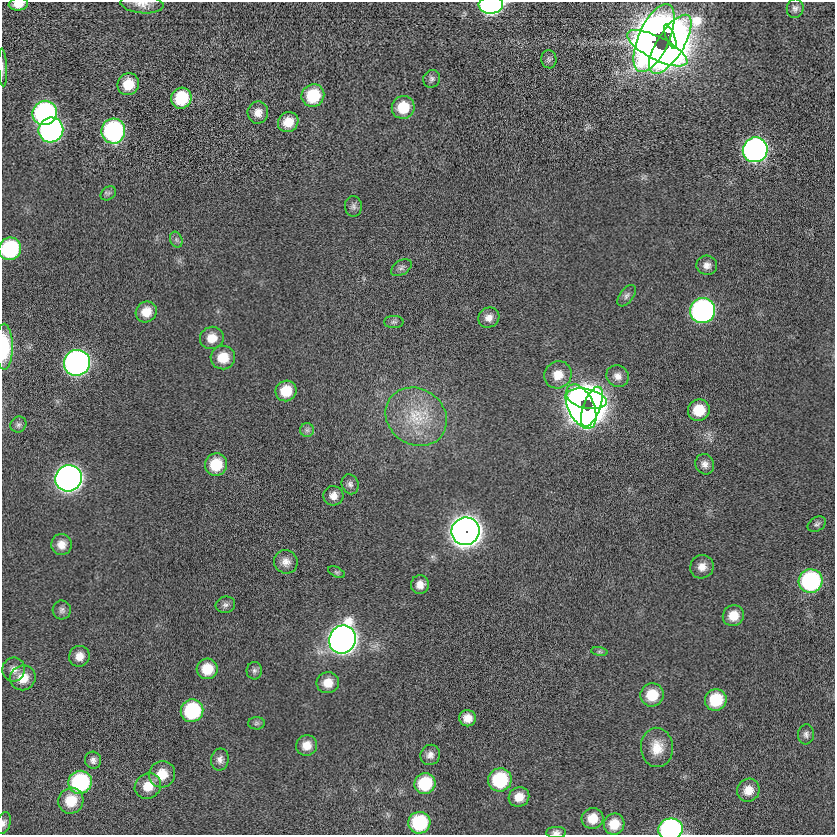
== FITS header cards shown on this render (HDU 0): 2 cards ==
NAXIS1  =                  833
NAXIS2  =                  833

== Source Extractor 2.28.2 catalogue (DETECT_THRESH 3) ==
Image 833 x 833 px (HDU 0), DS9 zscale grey, 1 PNG px = 1 image px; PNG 837 x 837 px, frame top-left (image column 1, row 833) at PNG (2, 2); each listed source drawn as its Kron ellipse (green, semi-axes under 4 px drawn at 4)
Background -0.0873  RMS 4.9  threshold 14.6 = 3 sigma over >= 5 px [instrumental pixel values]
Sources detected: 95; all 95 listed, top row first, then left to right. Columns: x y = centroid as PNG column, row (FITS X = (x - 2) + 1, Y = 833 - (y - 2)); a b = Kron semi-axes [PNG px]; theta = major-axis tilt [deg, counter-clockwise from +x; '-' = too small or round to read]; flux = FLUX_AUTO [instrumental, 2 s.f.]
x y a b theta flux
18 4 10 6 6 3800
142 4 22 9 -5 3000
491 5 12 8 2 100000
795 8 10 8 83 1400
670 37 13 4 -69 75000
654 38 37 15 66 290000
670 44 34 13 58 230000
657 48 33 11 -27 270000
549 59 9 7 -80 990
3 67 19 3 -87 950
432 79 9 8 - 1100
128 84 11 10 - 7400
313 96 12 11 - 15000
181 98 10 10 - 15000
403 107 11 11 - 9200
258 112 11 10 - 3000
45 113 12 12 - 85000
288 122 10 9 - 5300
51 130 12 12 - 130000
113 131 12 12 - 65000
755 150 12 12 - 170000
108 193 8 6 37 810
353 206 10 8 -89 1300
176 240 8 6 -69 910
10 249 11 11 - 34000
707 265 10 9 - 2100
401 268 11 7 33 1100
627 296 12 6 53 1200
702 311 13 12 - 110000
146 312 11 10 - 5100
489 318 11 9 34 2300
394 322 10 6 0 860
212 338 12 11 - 4500
4 347 23 8 -89 14000
223 358 12 12 - 6600
77 363 13 12 - 200000
558 375 14 13 - 5300
618 376 11 10 - 2400
286 391 10 10 - 7900
587 399 20 9 -12 190000
581 406 23 13 -65 220000
592 407 21 8 69 140000
699 410 11 10 - 8100
416 417 32 28 -35 18000
18 424 8 7 - 1000
307 430 7 7 - 970
216 464 11 11 - 10000
705 464 10 9 - 1900
69 478 13 13 - 290000
350 484 10 8 -69 1300
333 496 10 10 - 2500
817 524 10 7 29 960
465 531 14 14 - 560000
61 544 10 10 - 3400
286 562 12 11 - 2600
702 567 12 11 - 3100
336 572 9 5 -26 650
810 581 12 11 - 50000
420 585 9 9 - 2700
225 605 10 8 16 1200
62 610 9 9 - 1300
733 616 11 10 - 5000
342 639 14 13 - 360000
599 652 8 4 -8 580
79 656 10 10 - 3200
207 669 10 10 - 7200
14 670 12 11 - 2600
254 671 9 7 84 1000
23 678 13 12 - 6300
328 683 11 10 - 4600
652 695 12 11 - 8700
716 700 11 10 - 13000
192 711 11 11 - 28000
468 718 8 8 - 3300
256 723 8 6 2 860
806 734 10 8 84 1300
307 745 10 10 - 4000
657 747 20 16 -86 6300
430 755 10 9 - 2000
220 759 11 9 79 1800
93 760 8 8 - 1500
162 774 13 13 - 6600
500 780 12 11 - 22000
80 782 12 11 - 40000
425 783 11 10 - 15000
148 786 14 12 38 5900
748 790 12 11 - 4200
519 797 10 9 - 3900
71 801 13 12 - 8600
593 818 11 10 - 5100
4 823 11 6 74 1300
419 823 11 11 - 22000
614 824 11 10 - 5900
670 829 12 10 7 77000
556 832 10 5 2 1200
At the frame edge (FLAGS 8, measured only in part): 9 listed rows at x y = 18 4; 142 4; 491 5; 3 67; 10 249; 4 347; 4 823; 670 829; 556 832